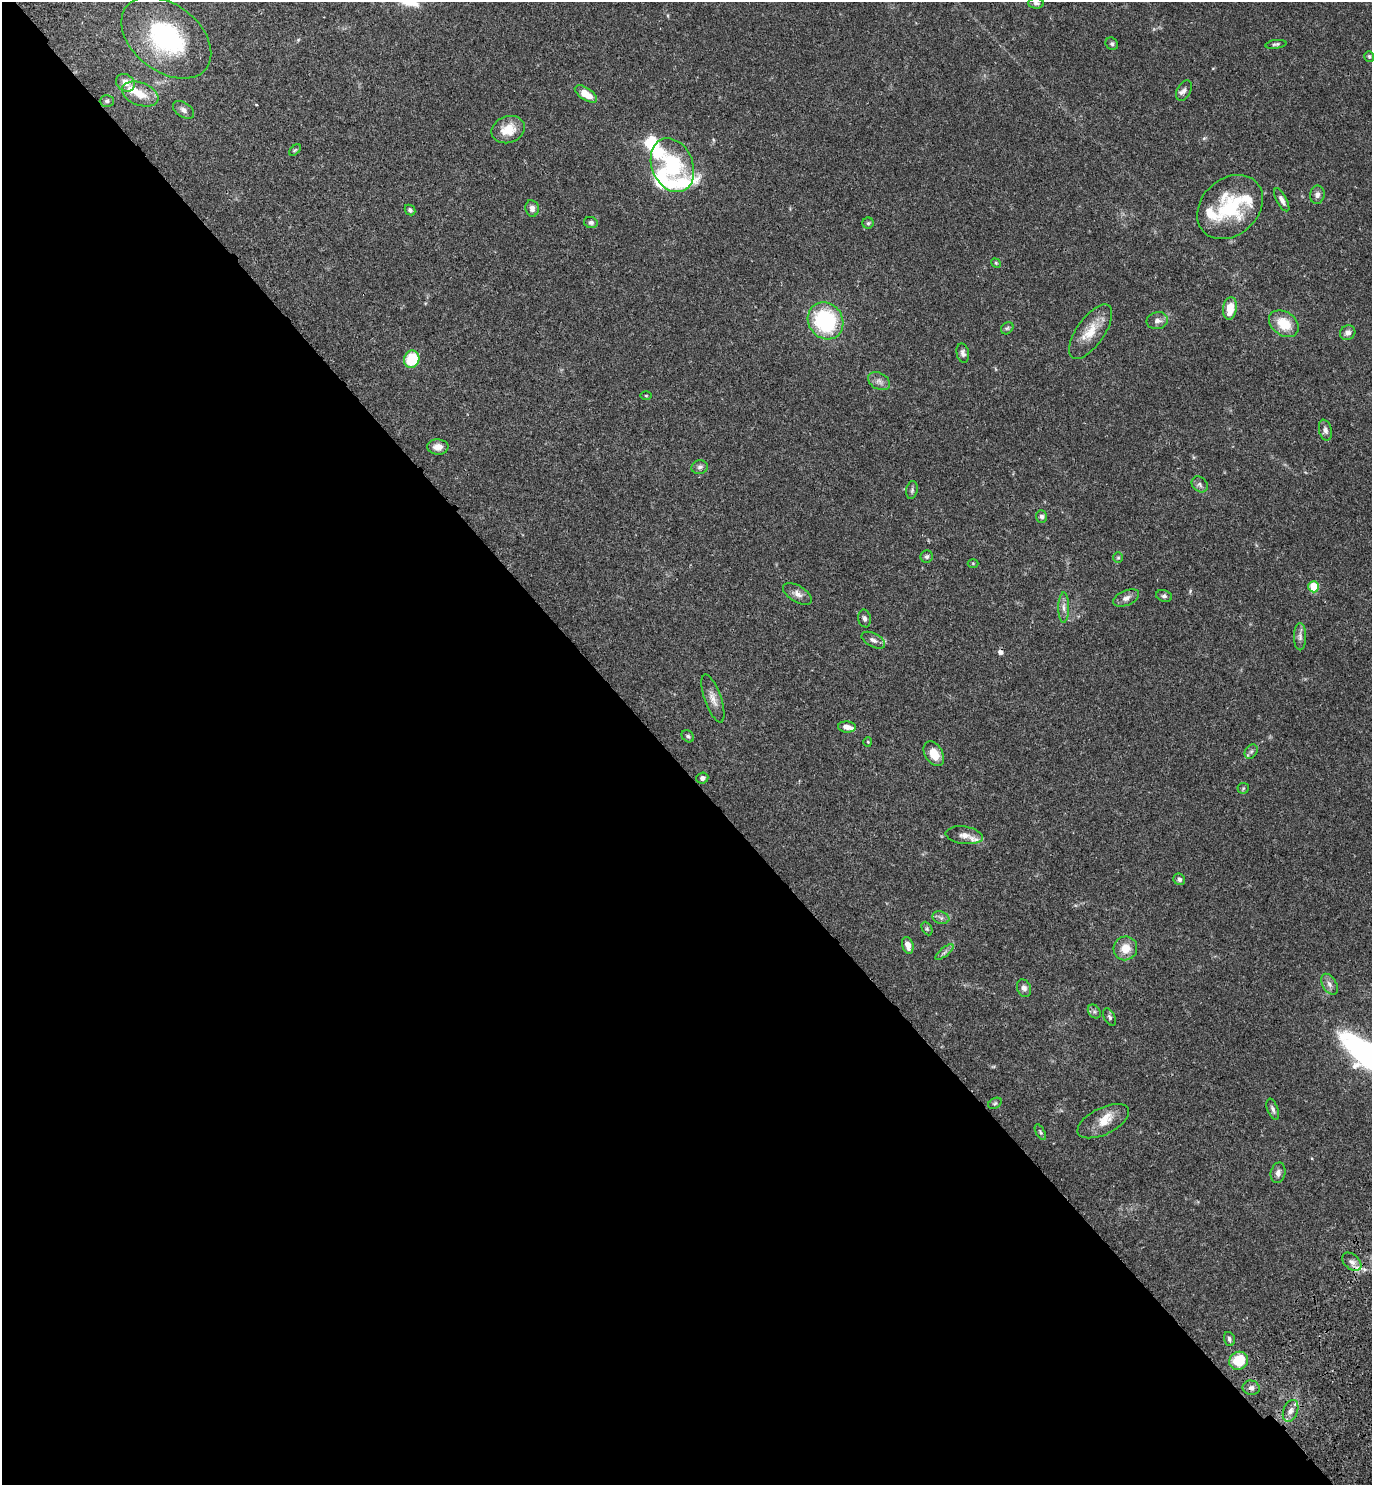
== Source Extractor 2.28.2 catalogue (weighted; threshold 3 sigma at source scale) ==
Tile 9 of 4 x 4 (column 1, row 3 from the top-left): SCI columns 389-1758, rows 1575-3057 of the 6120 x 6120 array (HDU 1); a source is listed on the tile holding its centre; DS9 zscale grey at full resolution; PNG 1374 x 1487 px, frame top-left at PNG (2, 2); each listed source drawn as its Kron ellipse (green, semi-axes under 4 px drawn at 4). Shown black and unused: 48% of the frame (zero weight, under 3 of 4 exposures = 6% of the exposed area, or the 3 px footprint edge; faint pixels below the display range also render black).
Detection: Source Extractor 2.28.2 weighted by HDU 2 'WHT'; one run over the whole footprint, this tile lists its part. Background 0.0581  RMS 0.0031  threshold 0.0138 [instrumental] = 3 sigma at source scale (4.5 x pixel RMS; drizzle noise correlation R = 1.50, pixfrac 1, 0.05/0.05 arcsec/px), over >= 5 px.
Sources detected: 89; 1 cosmic-ray / hot-pixel residue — neither listed nor drawn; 9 inside a brighter listed object's ellipse — not listed separately; the other 79 listed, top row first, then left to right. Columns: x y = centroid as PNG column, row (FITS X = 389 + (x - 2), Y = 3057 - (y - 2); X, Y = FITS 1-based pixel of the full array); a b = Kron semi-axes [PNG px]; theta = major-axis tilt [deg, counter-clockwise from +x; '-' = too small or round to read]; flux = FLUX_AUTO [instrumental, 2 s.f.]
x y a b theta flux
1036 3 8 5 -1 0.73
166 38 50 33 -38 34
1112 44 7 6 - 0.62
1276 44 10 4 8 0.6
1369 56 5 5 - 0.48
125 83 10 8 -36 2.4
1184 91 11 7 60 1.3
140 94 19 11 -20 4.4
586 94 12 6 -34 4.5
107 101 7 5 1 0.57
184 110 12 7 -35 1.2
508 130 17 13 20 5.7
295 150 7 4 43 0.42
672 165 28 20 -67 19
1317 195 9 7 81 1.2
1282 200 13 5 -62 1.3
1230 207 36 28 42 18
532 208 8 6 -82 1.6
410 210 6 4 -45 0.6
591 223 7 5 -11 0.73
868 223 5 5 - 0.49
996 263 5 4 - 0.33
1230 308 11 7 81 4.7
826 321 19 17 -54 29
1157 321 11 8 12 1.4
1284 324 16 11 -35 7
1007 328 7 5 43 0.59
1091 332 32 13 55 6.4
1348 333 8 7 - 1.4
963 353 10 6 -78 1
412 359 8 7 - 11
879 381 12 8 -28 1.4
646 396 5 3 - 0.28
1325 430 10 6 -76 1.2
438 447 10 7 -2 2.1
700 467 8 7 - 0.95
1200 484 9 7 -42 0.95
912 490 9 5 80 0.68
1042 517 6 5 - 0.8
927 557 6 6 - 0.7
1118 558 5 5 - 0.43
973 563 5 3 - 0.28
1314 587 5 5 - 6.9
797 594 16 8 -31 1.8
1164 596 8 5 -17 0.71
1126 598 14 7 23 1.5
1064 607 15 5 89 1.5
864 618 9 6 -79 0.95
1300 637 14 6 -90 1.2
873 640 13 6 -27 1.3
713 698 25 8 -70 2.6
847 727 9 5 -4 1.6
688 736 7 5 -43 0.64
868 742 4 4 - 0.31
1251 751 8 6 53 0.82
934 754 13 9 -59 4.7
702 778 6 5 - 0.93
1243 788 5 5 - 0.41
964 835 18 8 -8 2.8
1179 879 6 5 - 0.87
941 918 9 6 -18 0.98
927 929 7 5 -64 0.51
908 945 8 5 -74 2.4
1125 948 12 11 - 4.3
944 952 11 3 40 0.73
1329 984 11 7 -59 1.4
1024 988 9 7 -69 1.3
1094 1012 7 6 - 0.72
1110 1017 9 5 -64 0.69
995 1103 7 5 30 0.48
1273 1109 11 5 -69 0.91
1103 1121 28 13 26 4.9
1040 1132 9 4 -61 0.48
1278 1173 10 7 77 1.3
1352 1262 11 7 -43 1.6
1229 1339 7 5 -73 0.73
1239 1361 10 8 32 8.6
1251 1388 8 7 - 1.1
1291 1411 11 7 69 1.6
Overlapping masked pixels (flux is a lower limit): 2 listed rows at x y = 1352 1262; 1251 1388